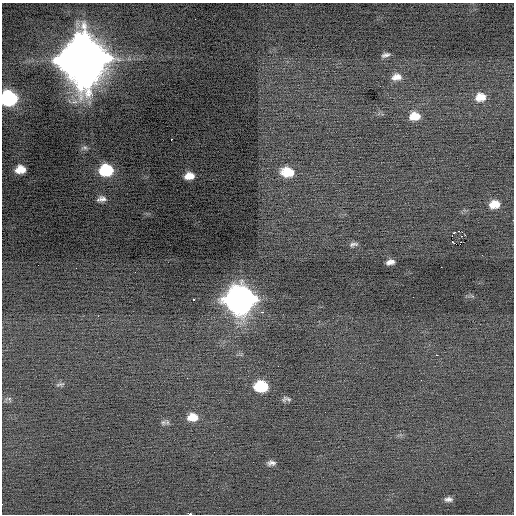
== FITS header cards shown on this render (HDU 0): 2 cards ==
NAXIS1  =                  512 / Axis length
NAXIS2  =                  512 / Axis length

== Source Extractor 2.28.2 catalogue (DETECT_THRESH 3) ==
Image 512 x 512 px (HDU 0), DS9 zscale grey, 1 PNG px = 1 image px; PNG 516 x 516 px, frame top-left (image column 1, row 512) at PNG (2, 3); no overlay
Background -0.127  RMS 0.84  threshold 2.53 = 3 sigma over >= 5 px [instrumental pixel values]
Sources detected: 38; all 38 listed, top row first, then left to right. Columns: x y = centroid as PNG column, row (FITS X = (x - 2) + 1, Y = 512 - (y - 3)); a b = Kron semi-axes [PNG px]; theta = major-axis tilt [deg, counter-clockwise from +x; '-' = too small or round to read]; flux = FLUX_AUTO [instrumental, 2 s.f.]
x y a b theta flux
195 19 2 2 - 52
386 55 9 5 13 190
83 59 17 17 - 390000
396 77 12 8 9 420
480 97 12 9 7 730
9 98 11 10 - 6900
415 116 11 9 5 780
171 139 3 2 - 360
84 148 9 7 -11 160
20 169 10 8 7 730
106 170 12 10 4 3000
287 172 13 9 -6 1200
189 176 10 7 10 600
102 199 12 7 4 290
494 204 11 8 9 750
458 231 2 2 - 3100
453 233 3 2 - 70
465 235 2 2 - 1400
461 236 3 2 - 83
353 244 10 4 9 160
482 255 3 2 - 74
390 262 8 5 10 260
441 267 2 2 - 120
239 299 14 13 - 61000
193 300 3 3 - 120
262 312 3 2 - 210
98 316 3 2 - 74
436 355 2 2 - 330
421 380 2 2 - 24
60 384 12 4 8 120
261 386 11 8 -2 2600
288 399 10 4 -25 130
192 417 11 9 6 720
163 422 8 7 - 160
271 463 9 5 6 200
510 472 2 2 - 31
448 499 8 5 -2 210
190 514 4 2 - 3600
At the frame edge (FLAGS 8, measured only in part): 2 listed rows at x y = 9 98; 190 514